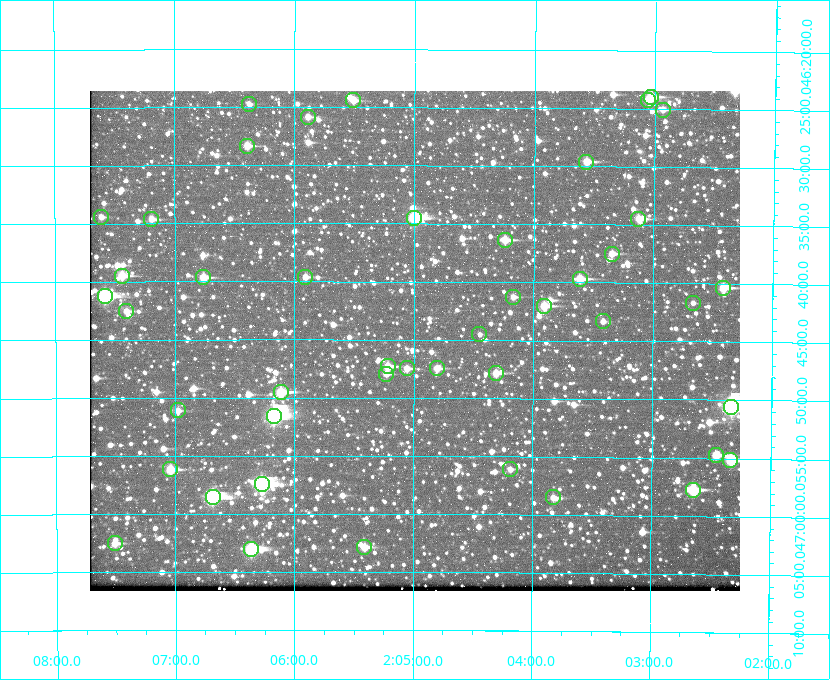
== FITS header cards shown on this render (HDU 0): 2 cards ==
NAXIS1  =                  650 / Width of table row in bytes
NAXIS2  =                  500 / Number of rows in table

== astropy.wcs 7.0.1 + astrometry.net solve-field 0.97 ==
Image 650 x 500 px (HDU 0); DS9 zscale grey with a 90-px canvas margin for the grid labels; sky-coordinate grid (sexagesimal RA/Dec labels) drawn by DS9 from the SOLVED WCS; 46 Tycho-2 reference stars matched to detected sources circled (green)
Header WCS: none
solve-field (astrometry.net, Tycho-2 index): SOLVED blind (the file carries no WCS)
Solved WCS: RA---TAN-SIP/DEC--TAN-SIP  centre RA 02:05:00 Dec +46:45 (31.25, +46.75 deg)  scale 5.16 arcsec/px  FOV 55.9' x 43.1'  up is +180 deg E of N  parity flipped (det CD > 0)
(file carries no celestial WCS; the grid is the blind solution)
Tycho-2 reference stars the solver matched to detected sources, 46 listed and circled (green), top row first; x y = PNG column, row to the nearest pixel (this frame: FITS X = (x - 90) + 1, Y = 500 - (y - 91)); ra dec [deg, ICRS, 3 dp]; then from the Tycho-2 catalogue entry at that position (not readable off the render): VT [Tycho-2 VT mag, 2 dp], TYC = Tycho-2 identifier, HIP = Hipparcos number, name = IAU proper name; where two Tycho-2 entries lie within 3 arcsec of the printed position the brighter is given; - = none
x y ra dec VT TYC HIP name
651 97 30.759 +46.399 9.94 3280-846-1 - -
353 100 31.377 +46.407 11.14 3281-914-1 - -
648 100 30.765 +46.404 10.73 3280-697-1 - -
249 104 31.595 +46.412 11.67 3281-506-1 - -
663 110 30.734 +46.417 11.15 3280-662-1 - -
308 117 31.472 +46.430 11.09 3281-609-1 - -
247 146 31.598 +46.472 10.81 3281-451-1 - -
586 162 30.892 +46.493 10.70 3280-490-1 - -
101 217 31.903 +46.573 11.24 3281-217-1 - -
414 218 31.250 +46.575 8.43 3281-919-1 - -
151 219 31.798 +46.577 11.14 3281-69-1 - -
638 219 30.782 +46.574 10.16 3280-645-1 - -
505 240 31.061 +46.606 9.99 3281-582-1 - -
612 254 30.837 +46.625 10.69 3280-1254-1 - -
122 276 31.860 +46.658 10.03 3281-318-1 - -
203 277 31.690 +46.661 10.70 3281-375-1 - -
305 277 31.477 +46.660 11.15 3281-289-1 - -
580 279 30.904 +46.661 9.60 3280-781-1 - -
723 288 30.604 +46.672 9.47 3280-908-1 - -
105 296 31.896 +46.687 8.88 3281-547-1 - -
513 297 31.043 +46.688 11.48 3281-800-1 - -
693 303 30.667 +46.694 12.45 3280-751-1 - -
544 306 30.978 +46.700 9.85 3281-909-1 - -
126 311 31.851 +46.709 11.09 3281-520-1 - -
603 321 30.855 +46.722 11.70 3280-1423-1 - -
479 334 31.112 +46.742 12.56 3281-721-1 - -
388 366 31.305 +46.788 10.64 3281-663-1 - -
407 368 31.264 +46.791 10.76 3281-86-1 - -
437 368 31.202 +46.791 10.77 3281-309-1 - -
496 373 31.078 +46.798 10.61 3281-114-1 - -
386 374 31.307 +46.799 11.30 3281-221-1 - -
281 392 31.529 +46.825 9.32 3281-34-1 - -
731 407 30.583 +46.843 7.07 3280-746-1 9508 -
178 410 31.744 +46.852 11.93 3281-2-1 - -
274 416 31.543 +46.860 7.50 3281-160-1 9805 -
716 455 30.615 +46.912 10.08 3284-203-1 - -
730 460 30.584 +46.919 9.47 3284-629-1 - -
170 469 31.760 +46.936 9.76 3285-99-1 - -
510 469 31.047 +46.935 11.37 3285-65-1 - -
262 484 31.569 +46.957 8.53 3285-177-1 9816 -
693 490 30.663 +46.962 9.31 3284-347-1 - -
213 497 31.671 +46.975 8.89 3285-43-1 - -
553 497 30.956 +46.975 11.27 3285-185-1 - -
115 543 31.877 +47.041 10.99 3285-51-1 - -
364 547 31.352 +47.047 10.82 3285-1193-1 - -
251 549 31.591 +47.051 8.70 3285-1195-1 - -